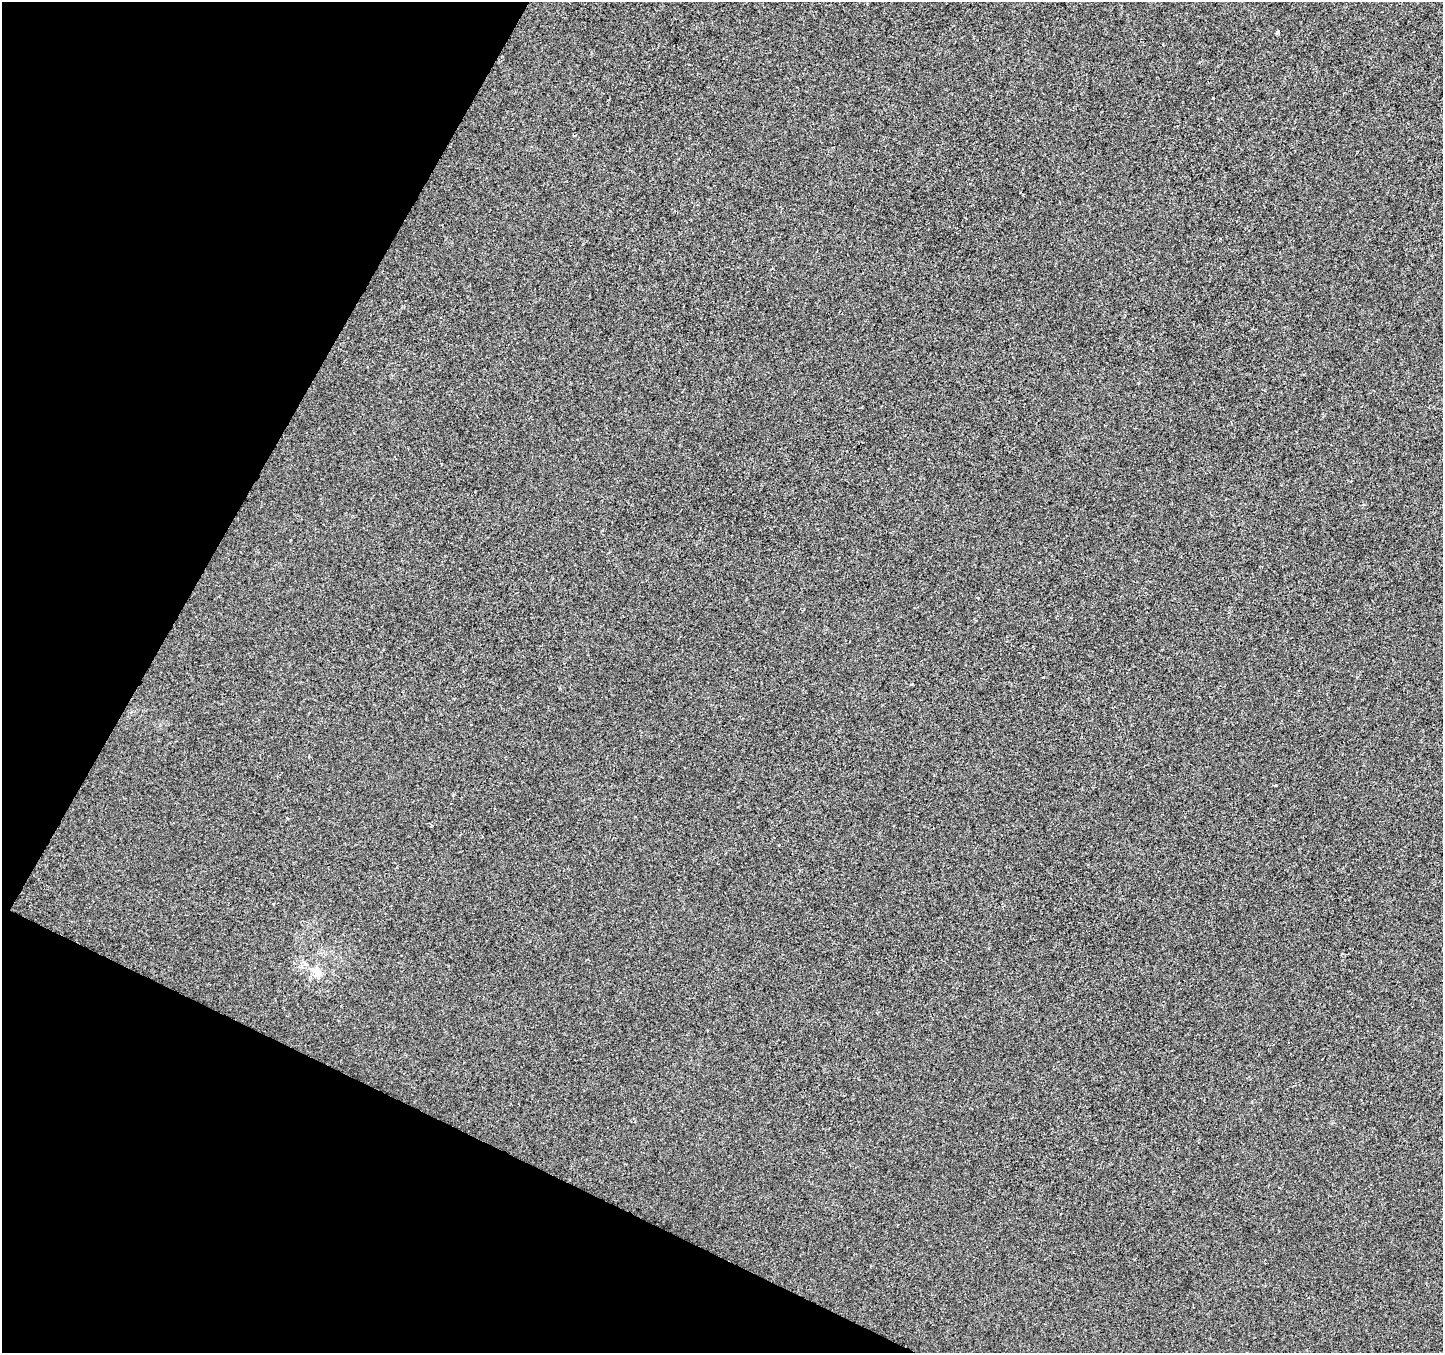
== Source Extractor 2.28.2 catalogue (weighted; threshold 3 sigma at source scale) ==
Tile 9 of 4 x 4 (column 1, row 3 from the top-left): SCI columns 7-1447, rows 1615-2965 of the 5770 x 5865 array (HDU 1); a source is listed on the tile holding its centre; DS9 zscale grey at full resolution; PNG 1445 x 1355 px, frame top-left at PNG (2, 2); no overlay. Shown black and unused: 23% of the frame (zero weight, under 2 of 3 exposures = <1% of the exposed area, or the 3 px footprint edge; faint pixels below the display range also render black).
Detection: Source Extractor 2.28.2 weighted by HDU 2 'WHT'; one run over the whole footprint, this tile lists its part. Background -6.54e-04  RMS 0.0041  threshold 0.0185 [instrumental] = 3 sigma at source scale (4.5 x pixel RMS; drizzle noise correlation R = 1.50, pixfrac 1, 0.0396/0.0396 arcsec/px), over >= 5 px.
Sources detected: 6; all 6 listed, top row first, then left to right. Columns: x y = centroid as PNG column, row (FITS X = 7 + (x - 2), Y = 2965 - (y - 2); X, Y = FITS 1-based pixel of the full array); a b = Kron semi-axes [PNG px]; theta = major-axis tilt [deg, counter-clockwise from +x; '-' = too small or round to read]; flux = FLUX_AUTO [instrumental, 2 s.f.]
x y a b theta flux
1278 32 3 3 - 2.9
1213 98 3 2 - 0.56
911 684 4 3 - 0.35
1275 785 3 3 - 0.42
273 904 3 2 - 0.3
317 972 15 11 -68 4.2